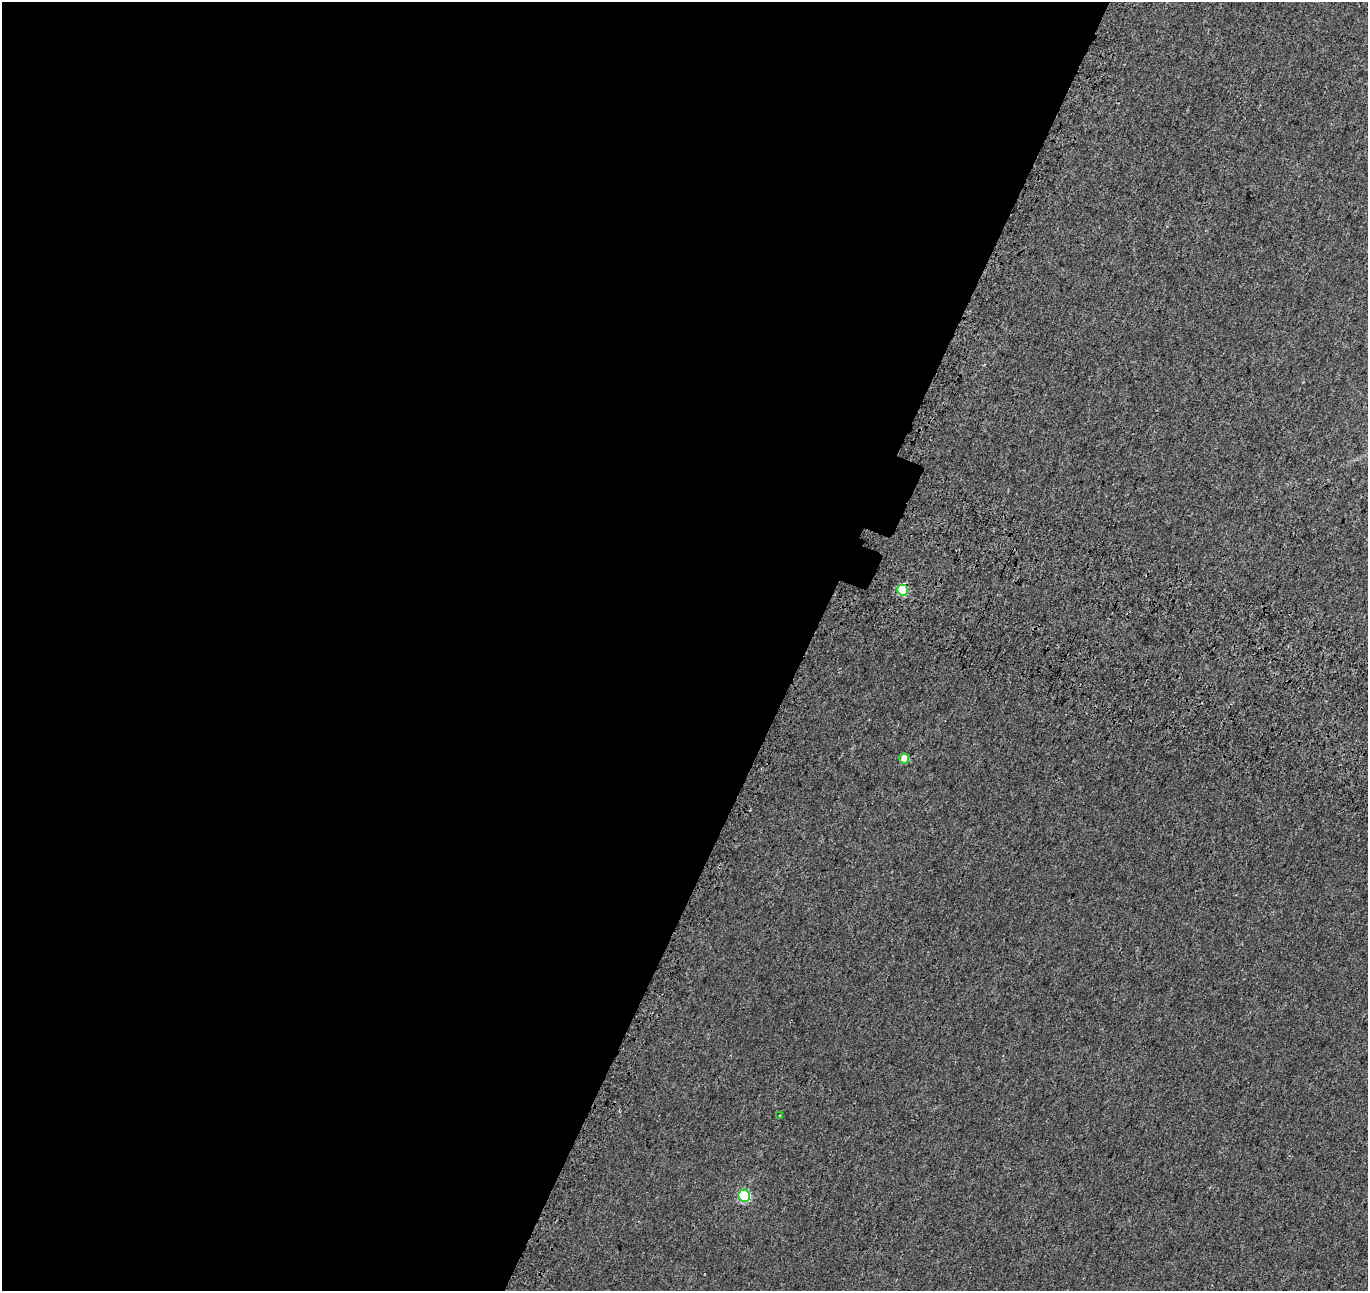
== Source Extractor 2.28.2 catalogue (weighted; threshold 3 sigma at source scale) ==
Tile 5 of 4 x 4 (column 1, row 2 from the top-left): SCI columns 137-1502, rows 2906-4194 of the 5742 x 5874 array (HDU 1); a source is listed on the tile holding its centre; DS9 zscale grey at full resolution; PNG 1370 x 1293 px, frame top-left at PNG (2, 2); each listed source drawn as its Kron ellipse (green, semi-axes under 4 px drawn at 4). Shown black and unused: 59% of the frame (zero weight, under 3 of 4 exposures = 9% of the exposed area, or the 3 px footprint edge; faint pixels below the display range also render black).
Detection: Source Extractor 2.28.2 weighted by HDU 2 'WHT'; one run over the whole footprint, this tile lists its part. Background 0.001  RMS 0.0029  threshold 0.0131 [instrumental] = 3 sigma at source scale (4.5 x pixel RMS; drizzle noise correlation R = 1.50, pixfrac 1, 0.0396/0.0396 arcsec/px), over >= 5 px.
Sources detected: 4; all 4 listed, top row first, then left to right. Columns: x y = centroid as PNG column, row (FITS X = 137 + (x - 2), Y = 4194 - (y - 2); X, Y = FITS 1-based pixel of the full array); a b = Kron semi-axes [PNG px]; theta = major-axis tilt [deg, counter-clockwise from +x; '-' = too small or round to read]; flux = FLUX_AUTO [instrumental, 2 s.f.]
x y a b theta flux
903 590 5 5 - 13
904 759 5 5 - 3.6
779 1116 3 3 - 0.47
744 1196 6 5 - 23
Overlapping masked pixels (flux is a lower limit): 1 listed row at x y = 903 590